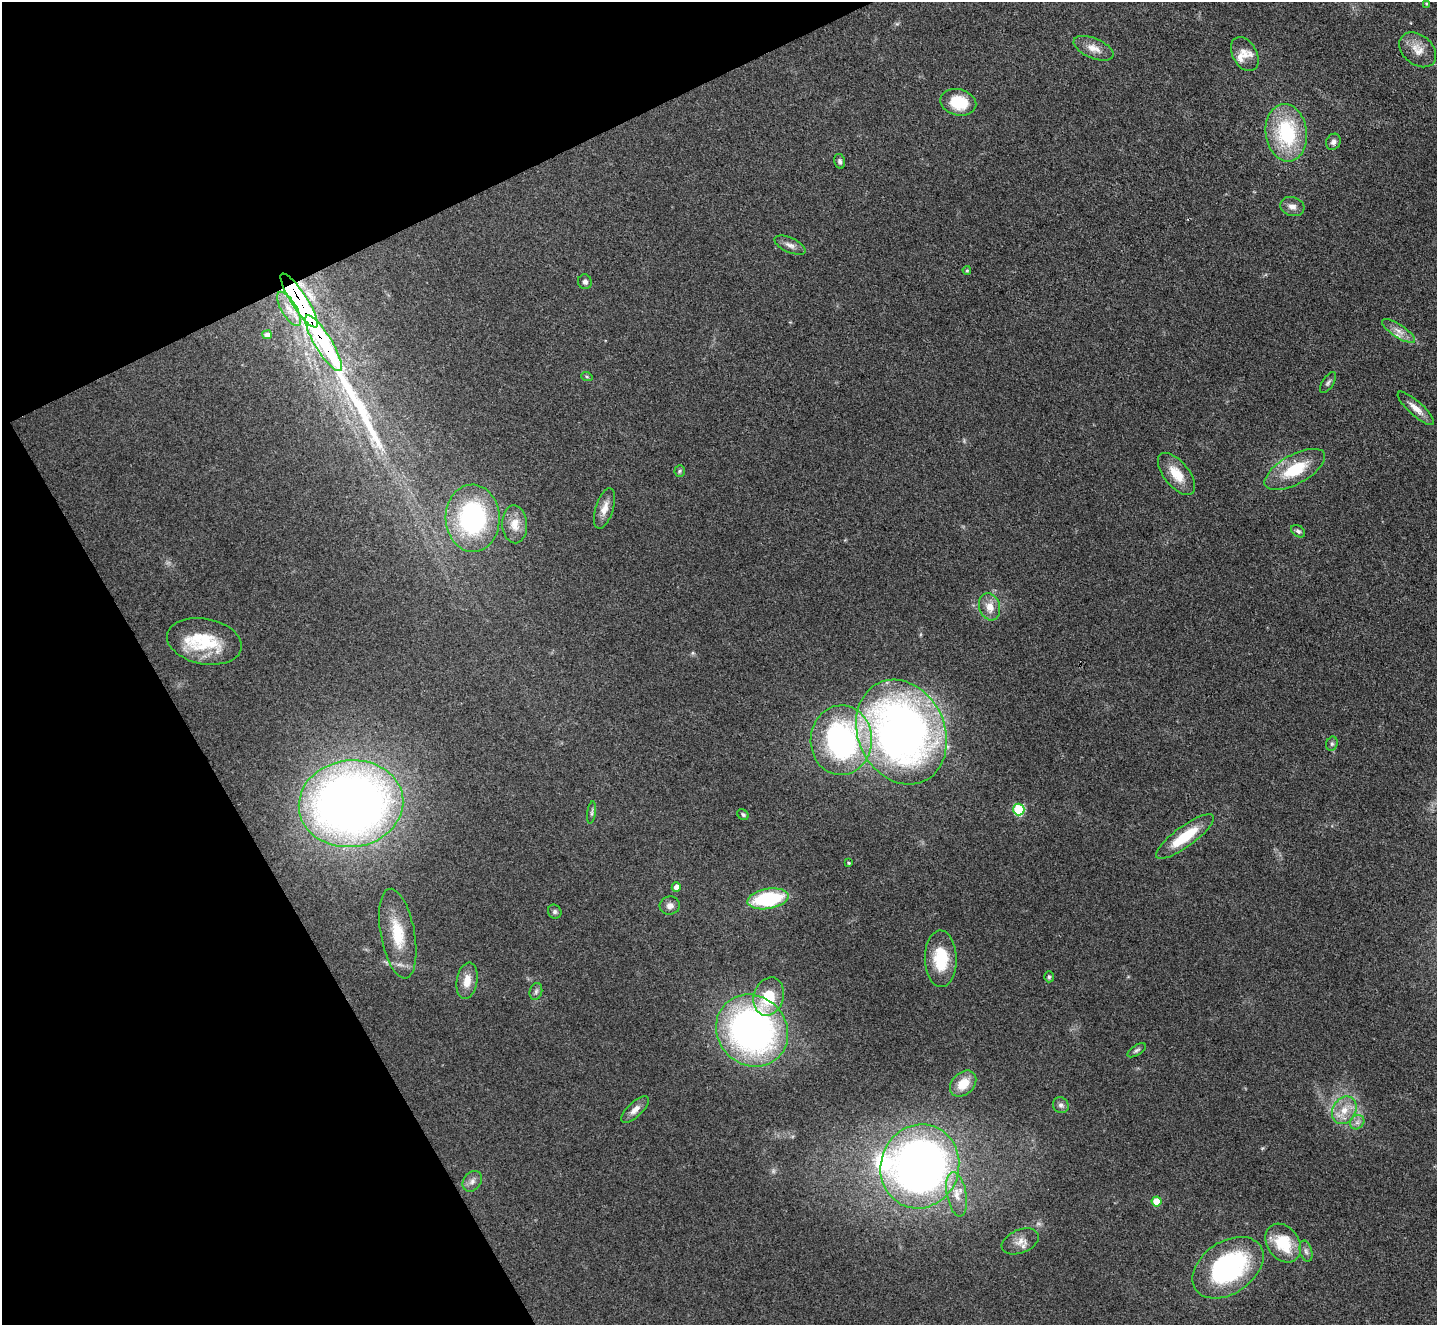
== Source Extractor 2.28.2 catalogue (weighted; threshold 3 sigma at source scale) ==
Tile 5 of 4 x 4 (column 1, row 2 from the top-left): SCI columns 1-1435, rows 2796-4118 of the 5741 x 5729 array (HDU 1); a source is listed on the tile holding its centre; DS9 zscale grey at full resolution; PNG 1439 x 1327 px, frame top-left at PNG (2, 2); each listed source drawn as its Kron ellipse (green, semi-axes under 4 px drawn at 4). Shown black and unused: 23% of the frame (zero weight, under 3 of 4 exposures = <1% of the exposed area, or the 3 px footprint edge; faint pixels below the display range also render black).
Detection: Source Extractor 2.28.2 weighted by HDU 2 'WHT'; one run over the whole footprint, this tile lists its part. Background 0.261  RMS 0.009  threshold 0.0407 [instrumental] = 3 sigma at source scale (4.5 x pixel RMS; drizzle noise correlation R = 1.50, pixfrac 1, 0.05/0.05 arcsec/px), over >= 5 px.
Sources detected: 68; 1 too faint to see at this stretch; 1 inside a brighter object's white glare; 1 long thin detection or spike segment (spike, bleed or trail) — neither listed nor drawn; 2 inside a brighter listed object's ellipse — not listed separately; the other 63 listed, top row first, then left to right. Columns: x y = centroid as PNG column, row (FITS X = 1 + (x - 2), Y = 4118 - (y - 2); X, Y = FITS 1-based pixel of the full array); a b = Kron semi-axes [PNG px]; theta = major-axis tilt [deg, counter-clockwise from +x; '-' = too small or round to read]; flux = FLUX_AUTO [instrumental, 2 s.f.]
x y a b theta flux
1427 4 4 4 - 1.2
1093 48 21 10 -23 10
1418 50 20 14 -40 13
1245 54 18 12 -60 11
958 102 18 13 -13 30
1286 133 29 20 -82 73
1333 142 8 7 - 3.3
840 161 7 5 -77 2.1
1292 207 12 9 -16 5.8
790 245 17 7 -24 4.9
967 270 4 3 - 1.2
585 282 7 7 - 2.9
299 300 31 8 -57 270
289 309 19 7 -59 10
1399 331 19 6 -33 7.9
267 335 5 4 - 6.5
323 343 32 8 -59 88
587 377 6 3 -19 1.1
1328 383 12 5 56 2.6
1416 408 24 7 -42 8.7
1295 469 34 14 29 38
680 471 6 5 - 1.4
1176 474 25 12 -51 19
605 508 21 9 72 8.8
473 518 33 27 -88 130
515 524 19 12 -86 13
1298 531 8 5 -35 2.2
989 607 14 10 -73 11
204 641 38 22 -11 46
901 732 54 43 -65 570
841 740 35 30 88 200
1332 744 7 5 69 1.9
351 804 52 43 7 830
1019 809 6 5 - 55
592 812 11 4 82 2.1
743 815 6 5 - 1.7
1185 837 35 10 36 33
849 863 3 3 - 1.1
676 887 5 4 - 6
768 899 21 10 9 76
670 905 10 9 - 4.9
555 912 7 6 - 2.1
398 934 45 17 -79 37
941 959 28 16 -89 35
1049 977 5 4 - 1.3
467 981 18 10 80 12
536 991 8 6 74 2.7
769 996 19 14 73 32
752 1030 38 34 -45 360
1137 1050 10 5 32 2.4
963 1084 15 11 44 17
1061 1105 8 7 - 3.1
635 1110 18 7 44 6.7
1344 1110 14 11 60 14
1357 1122 8 6 44 3.4
920 1166 42 39 69 590
472 1181 11 8 51 4.8
957 1194 22 10 -79 13
1157 1201 5 5 - 21
1020 1241 19 11 22 9.3
1283 1243 21 15 -54 34
1306 1251 11 6 -74 3.2
1228 1268 39 26 34 140
Overlapping masked pixels (flux is a lower limit): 2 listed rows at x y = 299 300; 323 343